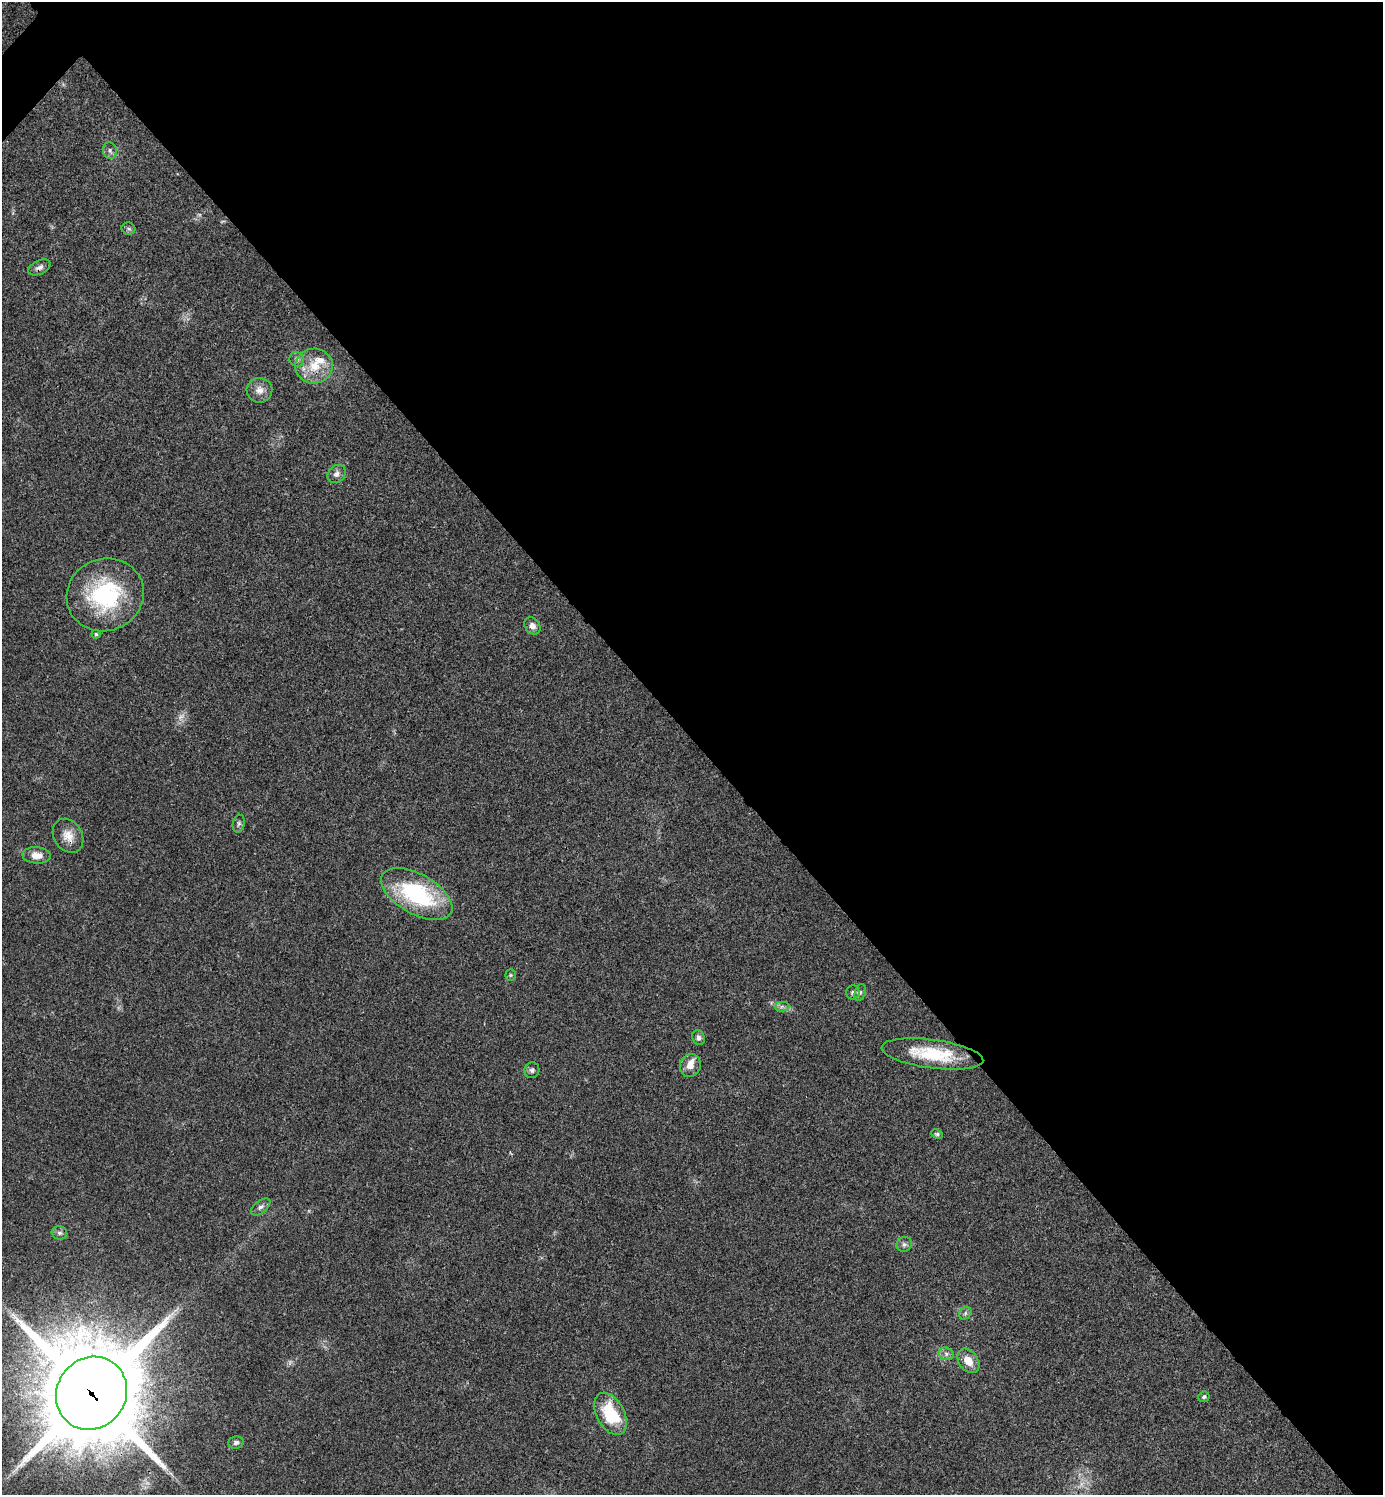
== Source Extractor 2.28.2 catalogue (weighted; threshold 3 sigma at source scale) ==
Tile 8 of 4 x 4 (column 4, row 2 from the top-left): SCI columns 4303-5683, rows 2995-4487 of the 5984 x 5984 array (HDU 1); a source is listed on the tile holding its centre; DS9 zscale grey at full resolution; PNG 1385 x 1497 px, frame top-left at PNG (2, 2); each listed source drawn as its Kron ellipse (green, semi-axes under 4 px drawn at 4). Shown black and unused: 50% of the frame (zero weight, under 3 of 4 exposures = <1% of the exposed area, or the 3 px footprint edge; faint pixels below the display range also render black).
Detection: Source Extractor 2.28.2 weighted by HDU 2 'WHT'; one run over the whole footprint, this tile lists its part. Background 0.0203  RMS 0.004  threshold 0.0182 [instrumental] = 3 sigma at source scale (4.5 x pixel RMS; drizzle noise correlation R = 1.50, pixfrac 1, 0.05/0.05 arcsec/px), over >= 5 px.
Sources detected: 38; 3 too faint to see at this stretch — neither listed nor drawn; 2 inside a brighter listed object's ellipse — not listed separately; the other 33 listed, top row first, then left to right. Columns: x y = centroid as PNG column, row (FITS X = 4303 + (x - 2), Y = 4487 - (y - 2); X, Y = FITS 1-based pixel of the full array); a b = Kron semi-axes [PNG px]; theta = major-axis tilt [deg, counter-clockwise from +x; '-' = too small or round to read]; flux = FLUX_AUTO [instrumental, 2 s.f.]
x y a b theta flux
110 150 8 7 - 1.3
128 229 7 6 - 0.88
39 267 12 7 25 1.8
297 359 7 7 - 1.2
314 366 19 17 2 9.3
259 390 13 12 - 3.2
337 474 10 8 45 1.9
105 595 39 36 22 42
532 626 9 7 -51 2.4
96 634 4 4 - 0.54
239 824 9 6 76 0.99
68 836 18 14 -58 5
37 855 14 8 -4 4
417 894 39 20 -29 45
511 975 5 5 - 0.57
853 992 7 6 - 1.1
860 992 9 5 70 0.96
782 1007 7 5 1 1.2
698 1038 7 6 - 1.2
932 1054 51 14 -8 21
690 1065 12 10 68 3.5
532 1070 8 7 - 1.2
937 1134 6 4 -26 0.77
261 1207 11 6 39 1.5
59 1233 8 6 -15 1.2
904 1244 8 7 - 1.2
965 1313 7 5 48 0.91
946 1354 8 6 -22 1.3
968 1361 13 9 -54 5.2
92 1393 37 34 56 6800
1204 1397 6 5 - 0.74
611 1414 23 14 -62 20
236 1442 7 6 - 1.2
Overlapping masked pixels (flux is a lower limit): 2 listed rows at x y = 68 836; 92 1393